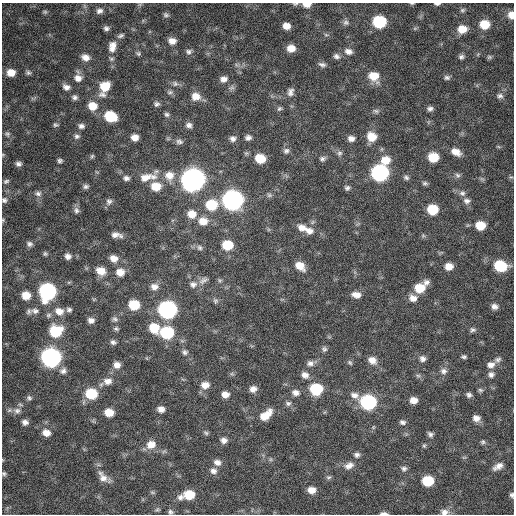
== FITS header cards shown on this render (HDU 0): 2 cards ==
NAXIS1  =                  512 / Axis length
NAXIS2  =                  512 / Axis length

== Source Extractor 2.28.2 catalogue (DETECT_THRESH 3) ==
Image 512 x 512 px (HDU 0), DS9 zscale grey, 1 PNG px = 1 image px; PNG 516 x 516 px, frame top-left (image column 1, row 512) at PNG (2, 3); no overlay
Background 402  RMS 21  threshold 64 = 3 sigma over >= 5 px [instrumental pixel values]
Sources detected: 203; all 203 listed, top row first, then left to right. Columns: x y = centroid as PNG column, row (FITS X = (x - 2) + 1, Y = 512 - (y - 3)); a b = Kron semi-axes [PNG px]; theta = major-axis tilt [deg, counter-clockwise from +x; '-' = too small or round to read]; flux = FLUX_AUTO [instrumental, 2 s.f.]
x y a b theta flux
412 3 5 3 - 1.3e+03
295 4 8 4 13 2.7e+03
307 4 8 5 1 1.2e+04
437 4 6 3 0 2.8e+03
462 10 6 5 - 2.3e+03
99 11 8 7 - 5.8e+03
45 12 6 5 - 2.2e+03
166 15 7 6 - 3.2e+03
511 15 7 6 - 1.1e+04
379 22 9 8 - 9.5e+04
346 23 8 7 - 4.5e+03
484 24 8 7 - 2.9e+04
286 26 7 6 - 1.1e+04
106 28 7 6 - 4.2e+03
462 29 9 7 4 1.8e+04
326 35 6 4 -19 2.0e+03
121 36 10 5 28 3.6e+03
172 41 8 7 - 1.0e+04
113 45 10 8 -21 7.7e+03
291 48 8 7 - 1.5e+04
112 49 10 8 -26 7.1e+03
348 51 11 8 -14 7.8e+03
188 52 8 7 - 4.0e+03
138 53 7 6 - 2.6e+03
336 56 8 7 - 4.7e+03
85 57 9 7 -20 9.4e+03
461 57 6 5 - 3.6e+03
489 57 6 5 - 2.2e+03
111 59 7 5 -1 2.5e+03
322 64 10 5 -14 4.5e+03
11 73 8 7 - 1.5e+04
28 73 6 6 - 3.2e+03
374 76 11 9 -35 2.5e+04
78 78 10 9 - 9.1e+03
447 78 7 6 - 3.6e+03
223 79 8 7 - 7.5e+03
175 84 9 7 -39 4.5e+03
105 86 10 8 30 2.6e+04
66 87 9 6 -22 6.3e+03
170 92 9 6 9 3.5e+03
290 92 11 8 74 6.5e+03
102 94 11 8 -8 6.3e+03
196 96 10 9 - 1.5e+04
500 96 8 7 - 4.3e+03
75 97 7 6 - 4.0e+03
157 104 7 7 - 3.9e+03
92 106 9 8 - 2.0e+04
279 109 7 6 - 2.9e+03
430 109 7 6 - 4.6e+03
376 111 9 5 -11 3.5e+03
167 114 7 6 - 3.3e+03
111 116 9 8 - 5.1e+04
55 125 7 5 2 2.5e+03
189 125 8 7 - 5.6e+03
81 126 7 6 - 4.6e+03
7 134 7 7 - 3.4e+03
77 136 7 6 - 3.6e+03
135 137 7 6 - 1.1e+04
372 137 10 9 - 2.1e+04
248 138 7 6 - 5.0e+03
233 139 8 7 - 5.7e+03
351 139 7 6 - 7.1e+03
179 142 10 7 -7 4.8e+03
286 151 8 7 - 4.8e+03
456 152 11 7 -26 1.3e+04
339 153 7 7 - 4.1e+03
92 156 5 5 - 1.9e+03
433 157 8 7 - 3.2e+04
260 158 9 8 - 3.2e+04
322 159 8 6 20 4.1e+03
385 160 11 10 - 2.1e+04
60 161 5 4 - 3.0e+03
18 164 7 5 -10 4.5e+03
380 173 10 9 - 3.2e+05
169 175 13 13 - 1.9e+04
457 175 8 7 - 3.7e+03
145 177 18 10 19 1.8e+04
153 177 12 9 6 1.1e+04
126 178 8 6 -6 4.8e+03
406 178 7 6 - 3.4e+03
193 180 10 10 - 1.2e+06
6 181 8 5 20 3.0e+03
425 183 7 5 -9 2.9e+03
156 186 10 9 - 2.4e+04
86 187 7 6 - 3.5e+03
347 188 7 6 - 3.7e+03
462 193 9 8 - 5.4e+03
38 194 9 7 -1 5.2e+03
269 195 7 6 - 3.2e+03
4 200 7 6 - 3.9e+03
232 200 10 9 - 6.7e+05
109 201 8 8 - 4.4e+03
467 201 9 7 -7 5.5e+03
211 205 10 9 - 4.9e+04
76 210 9 6 87 4.5e+03
432 210 8 7 - 4.3e+04
192 214 10 8 -6 1.7e+04
3 220 5 4 - 1.7e+03
203 221 11 10 - 1.7e+04
480 225 8 7 - 2.8e+04
302 228 11 8 -24 1.1e+04
309 231 12 9 -18 1.1e+04
116 235 10 5 -7 7.4e+03
29 244 8 7 - 4.5e+03
227 245 9 8 - 3.8e+04
199 248 8 7 - 4.2e+03
45 254 6 5 - 2.5e+03
68 256 7 6 - 6.0e+03
113 258 8 7 - 1.1e+04
300 266 11 8 -38 1.7e+04
449 266 8 7 - 1.4e+04
500 266 10 8 -9 6.2e+04
101 271 10 8 -22 1.6e+04
120 272 9 8 - 1.3e+04
203 280 14 7 30 6.6e+03
220 280 6 5 - 2.4e+03
193 284 11 9 -3 8.5e+03
154 287 10 8 -2 9.6e+03
420 287 13 8 37 3.6e+04
47 291 9 9 - 3.3e+05
26 295 8 8 - 2.0e+04
356 295 10 7 -10 9.6e+03
413 298 10 9 - 1.0e+04
215 301 8 6 -79 3.4e+03
134 305 9 8 - 4.1e+04
494 306 7 6 - 6.3e+03
69 310 7 6 - 3.8e+03
167 310 10 9 - 4.3e+05
35 311 13 9 -10 8.4e+03
59 311 11 9 -9 1.4e+04
49 315 8 6 33 3.9e+03
115 319 8 7 - 3.8e+03
91 320 7 6 - 6.5e+03
154 328 12 11 - 2.8e+04
116 329 6 5 - 2.8e+03
473 330 7 6 - 3.4e+03
55 331 11 9 17 5.8e+04
167 332 9 8 - 9.9e+04
113 342 7 6 - 4.2e+03
324 349 8 7 - 3.8e+03
185 352 7 7 - 3.9e+03
51 357 10 9 - 5.7e+05
464 357 6 4 4 2.8e+03
423 359 8 8 - 5.8e+03
498 359 9 6 15 4.4e+03
372 360 10 8 -32 1.1e+04
350 362 7 5 -49 2.6e+03
310 363 10 7 12 6.1e+03
117 365 8 8 - 9.5e+03
491 365 10 8 8 8.7e+03
63 371 9 8 - 6.0e+03
443 371 9 8 - 6.1e+03
232 374 6 4 -18 2.1e+03
305 375 9 8 - 8.2e+03
491 375 8 8 - 5.5e+03
418 376 7 4 -1 2.7e+03
108 381 12 9 1 1.1e+04
205 385 10 8 4 1.2e+04
253 389 8 7 - 8.1e+03
316 389 9 8 - 7.2e+04
480 390 7 5 -16 2.6e+03
296 393 10 8 -13 7.4e+03
91 394 9 8 - 5.6e+04
225 394 8 6 -4 9.9e+03
354 395 11 8 -20 8.2e+03
469 395 7 6 - 4.0e+03
29 398 7 6 - 3.2e+03
413 400 7 6 - 1.1e+04
368 402 9 8 - 2.1e+05
288 403 8 7 - 3.9e+03
161 409 7 7 - 7.9e+03
17 411 11 9 14 7.6e+03
109 412 8 6 -7 2.0e+04
266 415 15 8 40 2.1e+04
476 418 8 7 - 8.4e+03
25 422 7 6 - 6.0e+03
402 422 7 6 - 4.1e+03
46 433 9 8 - 1.1e+04
206 433 7 5 -44 2.7e+03
430 434 7 5 -37 4.1e+03
224 440 8 6 -9 6.6e+03
483 442 6 6 - 2.6e+03
151 445 11 10 - 1.5e+04
424 446 5 4 - 1.9e+03
357 455 8 6 3 4.3e+03
217 462 9 8 - 7.9e+03
349 466 13 8 25 9.9e+03
498 466 11 6 29 8.6e+03
404 469 7 7 - 4.1e+03
213 471 9 8 - 6.5e+03
4 474 6 5 - 2.4e+03
103 477 17 10 -57 1.3e+04
329 477 7 5 1 2.7e+03
428 481 8 7 - 5.3e+04
311 490 8 7 - 1.2e+04
152 492 6 4 -19 2.1e+03
189 495 9 8 - 3.5e+04
512 495 6 5 - 2.9e+03
180 497 8 7 - 5.7e+03
157 509 7 5 22 2.5e+03
170 512 7 6 - 3.4e+03
444 512 11 8 0 7.5e+03
383 513 8 3 -1 4.2e+03
At the frame edge (FLAGS 8, measured only in part): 11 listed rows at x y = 412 3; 295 4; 307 4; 437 4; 511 15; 4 200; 3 220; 4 474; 512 495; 444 512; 383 513